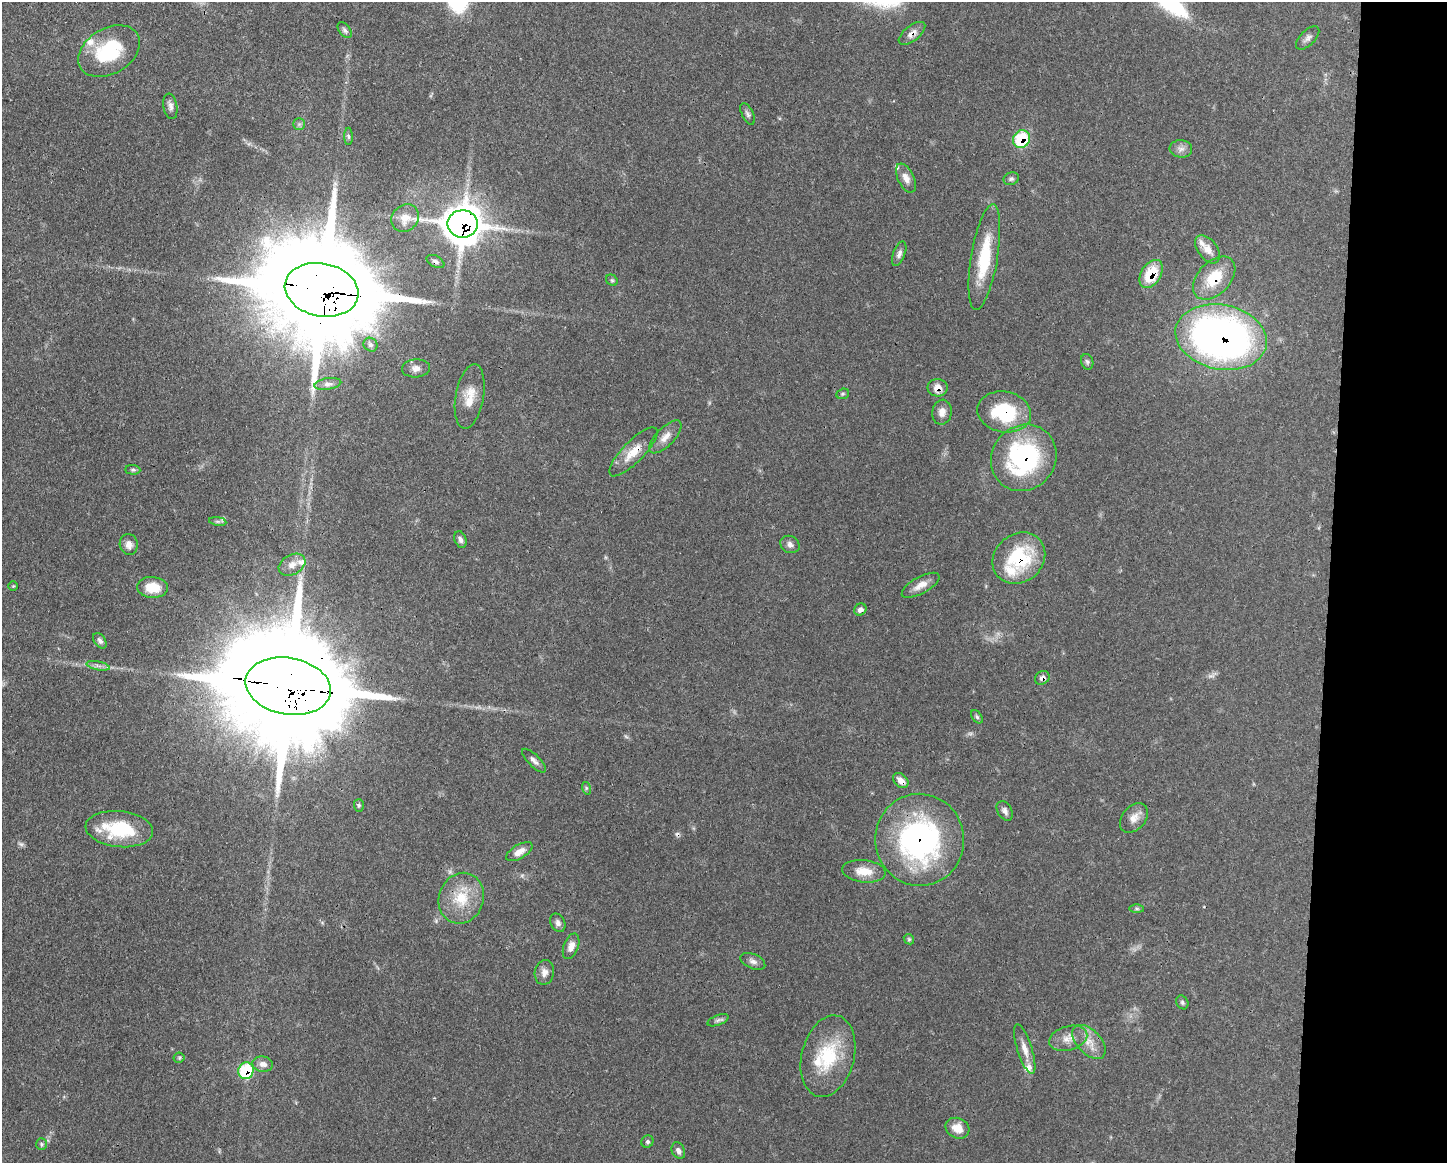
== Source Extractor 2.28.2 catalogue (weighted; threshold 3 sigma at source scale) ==
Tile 9 of 3 x 4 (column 3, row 3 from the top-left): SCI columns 3002-4446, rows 1168-2328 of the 4670 x 4658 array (HDU 1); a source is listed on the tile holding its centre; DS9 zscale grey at full resolution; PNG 1449 x 1165 px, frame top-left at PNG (2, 2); each listed source drawn as its Kron ellipse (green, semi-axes under 4 px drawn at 4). Shown black and unused: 8% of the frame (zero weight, under 3 of 4 exposures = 1% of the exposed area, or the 3 px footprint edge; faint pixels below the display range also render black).
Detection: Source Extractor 2.28.2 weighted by HDU 2 'WHT'; one run over the whole footprint, this tile lists its part. Background 0.055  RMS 0.0032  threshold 0.0145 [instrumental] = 3 sigma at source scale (4.5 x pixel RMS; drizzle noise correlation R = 1.50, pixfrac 1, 0.05/0.05 arcsec/px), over >= 5 px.
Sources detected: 96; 3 too faint to see at this stretch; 3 inside a brighter object's white glare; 2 cosmic-ray / hot-pixel residue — neither listed nor drawn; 7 inside a brighter listed object's ellipse — not listed separately; the other 81 listed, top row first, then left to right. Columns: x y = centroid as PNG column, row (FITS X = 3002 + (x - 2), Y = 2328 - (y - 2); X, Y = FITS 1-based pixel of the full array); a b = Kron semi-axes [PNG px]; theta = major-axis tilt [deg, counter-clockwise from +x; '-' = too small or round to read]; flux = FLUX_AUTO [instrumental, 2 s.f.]
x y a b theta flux
345 30 9 5 -53 0.89
912 33 16 7 38 2.4
1308 38 14 7 45 1.5
109 51 33 22 30 21
170 106 13 7 -80 1.5
748 114 12 5 -64 0.94
299 124 6 6 - 0.68
348 136 8 4 -89 0.62
1021 139 9 8 - 17
1181 149 11 8 -6 1.7
906 178 16 8 -63 2.6
1011 179 8 6 22 0.79
405 218 15 12 44 4
463 224 15 13 0 690
1207 249 16 9 -53 3.3
899 254 13 6 68 1.4
984 257 53 13 81 17
435 261 9 5 -27 0.92
1151 274 15 10 58 11
1214 278 25 16 46 11
612 280 6 5 - 0.54
322 290 37 26 -12 9700
1221 337 46 32 -12 180
370 345 7 6 - 0.92
1087 362 8 6 -72 0.75
416 368 14 9 3 2.1
328 384 13 5 8 1.3
938 388 10 8 -2 2.9
843 394 6 5 - 0.54
470 396 32 14 80 6.3
942 412 12 9 81 2.2
1004 412 27 20 -11 21
665 437 21 9 46 3.2
633 452 32 10 46 6.4
1024 458 34 31 50 50
133 470 8 5 -2 0.62
218 521 9 4 -8 0.7
460 539 8 6 -69 1.1
129 544 10 9 - 2
790 544 10 8 -30 1.4
1019 558 28 24 40 22
292 565 14 10 29 2.7
921 585 21 8 29 3.2
13 586 5 5 - 0.36
152 587 15 10 -3 6.7
860 610 6 5 - 1.4
100 641 9 5 -56 1.1
98 666 11 3 -12 1.2
1042 678 8 6 37 1.4
288 686 43 28 -10 13000
977 717 7 5 -54 0.58
534 761 16 6 -45 1.5
901 780 9 6 -44 2.2
586 788 6 4 -72 0.47
359 805 6 5 - 0.52
1005 811 10 7 -57 1.4
1134 818 17 11 49 3
119 829 34 18 -6 19
920 840 46 44 -84 74
519 852 15 7 31 2.8
864 871 22 11 -6 5.5
461 898 26 22 70 11
1137 909 7 4 -1 0.52
558 923 9 7 -63 1.3
909 939 5 4 - 0.46
571 946 13 7 70 2.5
753 961 13 7 -23 1.5
544 972 12 9 78 2.1
1182 1002 7 5 -60 0.66
718 1020 11 5 21 0.93
1068 1038 19 12 15 3.8
1089 1042 20 12 -46 4.6
1025 1049 26 7 -72 3.2
828 1056 41 26 75 19
179 1058 5 5 - 0.5
263 1064 10 7 -9 1.9
246 1071 8 7 - 19
957 1128 12 10 -26 4.1
647 1142 6 6 - 0.66
42 1144 6 5 - 0.54
678 1151 8 6 -65 1.3
Overlapping masked pixels (flux is a lower limit): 19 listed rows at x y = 912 33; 1021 139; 463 224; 435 261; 1151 274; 1214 278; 322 290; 1221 337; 938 388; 1004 412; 633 452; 1024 458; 1019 558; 1042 678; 288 686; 901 780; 920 840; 461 898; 246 1071